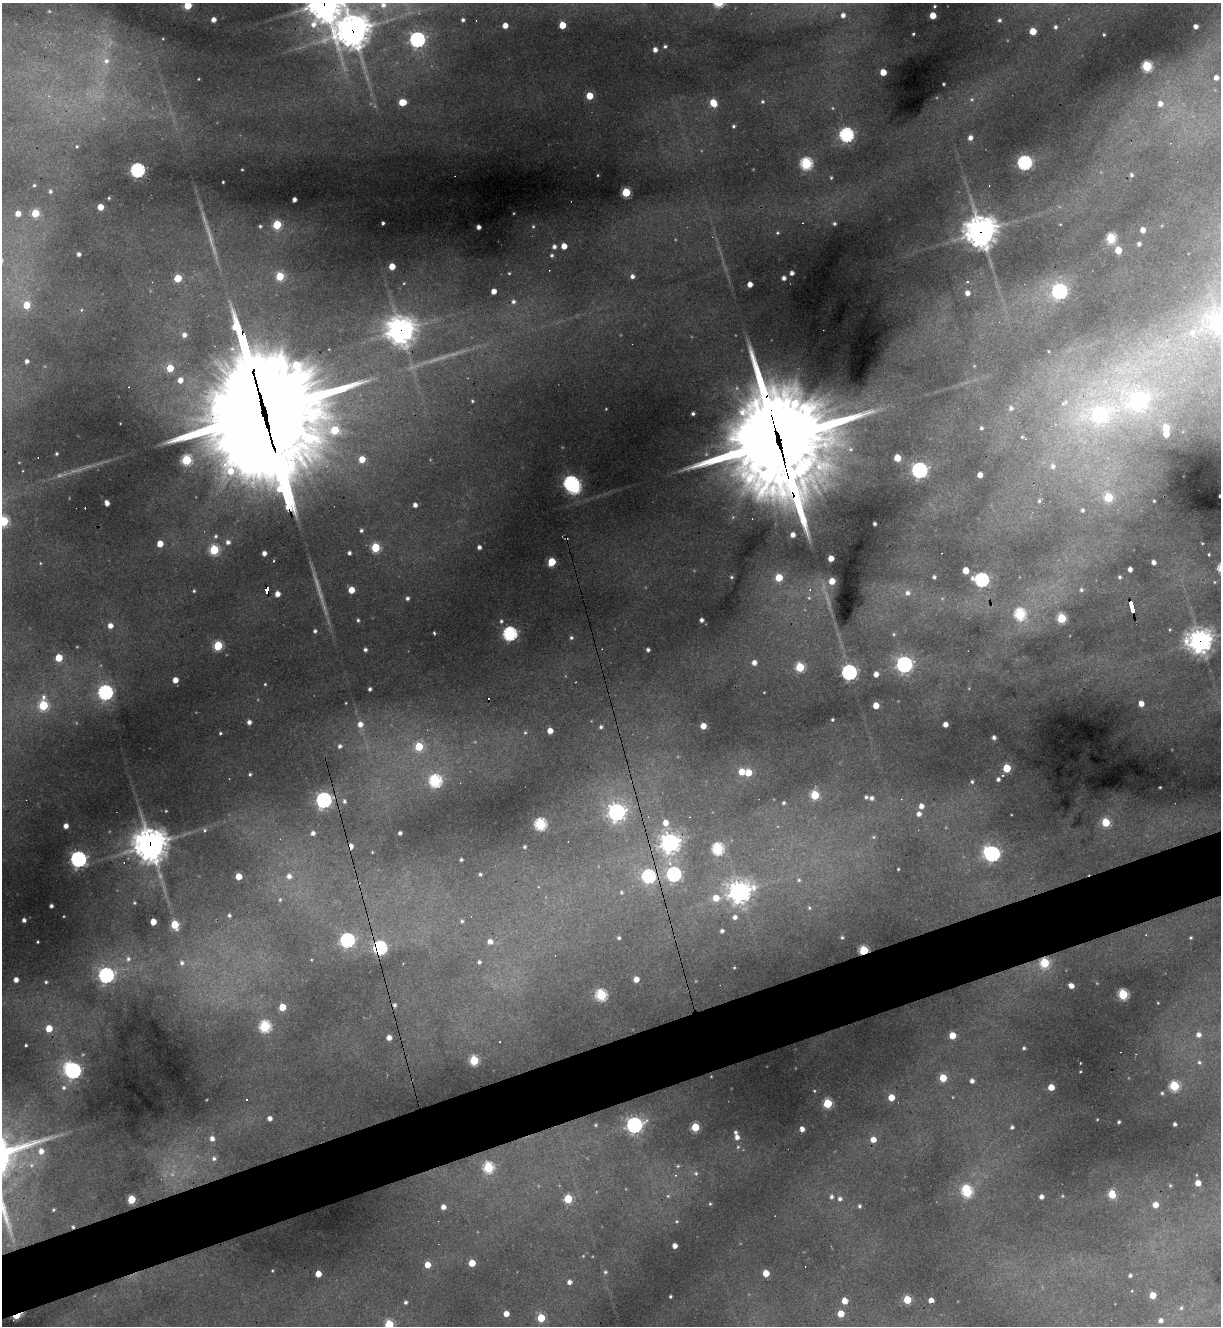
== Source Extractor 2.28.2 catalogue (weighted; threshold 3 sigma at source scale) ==
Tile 7 of 4 x 4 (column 3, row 2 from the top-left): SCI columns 2703-3921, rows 2651-3974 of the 5283 x 5299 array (HDU 1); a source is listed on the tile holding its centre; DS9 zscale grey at full resolution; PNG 1223 x 1328 px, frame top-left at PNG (2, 3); no overlay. Shown black and unused: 5% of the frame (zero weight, under 3 of 4 exposures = <1% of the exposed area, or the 3 px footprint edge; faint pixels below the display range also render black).
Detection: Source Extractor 2.28.2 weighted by HDU 2 'WHT'; one run over the whole footprint, this tile lists its part. Background 0.287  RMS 0.011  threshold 0.0512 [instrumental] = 3 sigma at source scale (4.5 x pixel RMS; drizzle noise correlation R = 1.50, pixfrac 1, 0.05/0.05 arcsec/px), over >= 5 px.
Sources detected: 368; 7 too faint to see at this stretch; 3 inside a brighter object's white glare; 14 cosmic-ray / hot-pixel residue — not listed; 1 inside a brighter listed object's ellipse — not listed separately; the other 343 listed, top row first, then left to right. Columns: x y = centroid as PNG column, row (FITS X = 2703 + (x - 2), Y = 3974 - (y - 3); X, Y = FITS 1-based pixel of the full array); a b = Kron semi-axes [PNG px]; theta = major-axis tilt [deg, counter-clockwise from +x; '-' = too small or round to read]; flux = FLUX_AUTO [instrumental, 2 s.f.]
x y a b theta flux
324 3 14 13 - 2000
188 5 5 5 - 36
383 5 9 8 - 8.2
934 6 3 3 - 1.5
843 15 4 4 - 5.3
933 15 5 4 - 18
213 20 4 4 - 6.5
463 20 3 3 - 2.6
999 20 5 4 - 2.9
505 25 4 4 - 11
562 25 5 5 - 24
1195 26 4 4 - 5.3
1055 27 5 4 - 2.9
352 31 13 12 - 1700
1033 31 5 5 - 22
913 34 3 2 - 1.4
1104 34 3 2 - 1.3
417 39 6 6 - 340
665 46 4 4 - 2.1
655 50 4 4 - 6
106 61 10 10 - 11
1147 66 5 5 - 91
883 72 5 4 - 18
1216 78 5 4 - 6.2
198 79 4 3 - 0.9
943 84 3 2 - 1.4
590 96 5 5 - 26
402 102 6 5 - 26
762 102 5 5 - 2
713 103 7 5 -60 24
1160 104 7 7 - 8.2
734 126 4 4 - 2
846 135 6 6 - 230
970 138 6 5 - 7.1
77 146 4 3 - 1.2
806 163 6 6 - 150
1024 163 6 6 - 250
137 170 6 6 - 260
242 170 3 2 - 0.89
598 175 3 2 - 0.83
1131 175 4 4 - 2.1
831 178 4 4 - 1.3
223 182 3 3 - 1.2
34 185 3 3 - 1.3
50 191 4 4 - 2.3
626 192 5 5 - 63
109 198 4 4 - 1.2
294 200 4 4 - 5.1
100 207 5 5 - 15
18 213 4 4 - 9.2
35 213 5 5 - 34
383 223 4 3 - 2.5
835 224 4 4 - 2
277 225 5 5 - 50
260 226 4 4 - 1.7
533 226 4 4 - 1.4
479 227 4 4 - 5.8
1143 230 4 4 - 8.1
981 231 11 10 - 1700
777 233 5 4 - 1.5
1111 238 5 5 - 75
1139 244 4 4 - 3.2
564 246 5 4 - 12
554 247 5 4 - 3.9
1118 250 5 5 - 26
79 254 4 4 - 3.7
552 255 5 4 - 2.1
392 266 5 4 - 19
509 273 4 4 - 1.2
792 273 4 4 - 4.7
280 276 5 5 - 41
632 276 5 5 - 4.4
178 278 5 5 - 28
784 278 4 4 - 4.9
404 283 4 3 - 1
750 284 4 4 - 9.2
494 291 4 4 - 9.4
1059 291 7 7 - 310
967 293 5 5 - 6.7
513 302 6 6 - 3.4
26 305 5 5 - 20
81 310 5 3 - 0.98
1220 323 9 8 - 570
400 330 11 10 - 1300
1192 332 10 8 76 9.2
184 335 6 5 - 5.5
1048 351 5 3 - 1.1
27 361 4 4 - 4.2
170 368 5 5 - 27
180 380 6 6 - 8.7
1139 400 10 8 3 380
472 401 5 4 - 1.8
1063 403 8 6 38 4.2
1011 408 7 7 - 4.5
693 413 3 3 - 2.5
264 415 103 35 -76 35000
1100 415 13 9 16 230
981 428 5 5 - 2.7
1166 428 5 5 - 29
1022 437 5 4 - 1.6
779 443 64 33 -76 18000
56 454 3 3 - 1.7
897 458 5 5 - 27
362 459 5 5 - 16
186 460 5 5 - 82
1053 466 7 7 - 5.9
919 470 7 7 - 280
980 475 4 4 - 9.4
571 483 7 6 - 280
1220 496 3 3 - 1.5
1108 497 5 5 - 46
1039 501 7 5 -76 3.1
1154 501 3 2 - 1
107 503 5 4 - 7.2
415 505 4 4 - 6
1082 510 5 5 - 2.6
4 521 6 5 - 75
874 524 3 3 - 2.7
361 530 4 4 - 2.6
793 535 4 4 - 6.4
216 536 6 5 - 2.3
228 542 6 6 - 4.6
1202 543 4 2 - 0.85
160 544 5 4 - 16
375 547 5 5 - 59
479 547 4 4 - 4.5
214 550 5 5 - 81
264 553 4 4 - 6.3
349 553 4 3 - 3.1
1209 554 3 2 - 1.1
831 558 4 4 - 12
552 562 5 5 - 42
1153 562 4 4 - 5.1
40 563 5 3 - 0.96
1130 569 4 4 - 5.7
966 570 5 4 - 20
731 577 4 3 - 1.4
779 577 5 5 - 31
934 577 4 3 - 2.4
1120 577 4 4 - 2.3
981 580 7 6 - 220
832 581 5 4 - 16
267 590 6 3 -88 38
351 590 5 4 - 17
1081 590 6 5 - 2.4
194 591 4 3 - 1.6
907 593 7 6 - 5
277 594 5 4 - 9.1
407 598 4 4 - 3.1
1132 606 12 3 -75 100
1020 614 6 6 - 110
1062 618 5 5 - 65
358 620 4 4 - 1.8
701 620 4 3 - 3.9
501 621 4 4 - 1.9
110 626 5 5 - 8.3
315 631 4 4 - 2.7
434 633 4 2 - 1.7
510 634 6 6 - 250
894 634 5 3 - 1.3
571 638 5 5 - 2
1200 641 9 9 - 830
218 646 5 5 - 69
365 650 4 4 - 3.1
648 650 4 3 - 3.1
59 658 5 5 - 29
754 663 4 4 - 6.9
904 664 7 6 - 390
800 667 5 5 - 61
849 672 6 6 - 370
876 674 4 4 - 7.3
175 680 5 4 - 11
265 684 4 4 - 1.2
370 689 4 3 - 2.9
105 692 6 6 - 280
346 703 3 2 - 0.72
1141 704 4 4 - 9.3
43 705 7 5 87 75
876 705 5 4 - 16
832 720 3 3 - 1.7
249 722 5 5 - 5.2
360 724 6 6 - 7.7
945 724 4 4 - 7.6
703 726 5 4 - 14
601 727 4 4 - 2.4
550 731 4 4 - 11
525 732 4 4 - 1.4
221 733 4 3 - 1.4
994 738 4 3 - 4.4
340 746 4 4 - 2.9
419 746 5 5 - 45
1007 768 5 5 - 38
742 772 6 5 - 17
748 772 5 5 - 23
250 774 4 4 - 1.9
998 779 4 3 - 2.9
435 781 6 6 - 160
972 782 4 3 - 2
1160 787 3 2 - 1
815 795 5 5 - 54
866 797 4 4 - 2.5
871 798 5 5 - 4
324 800 6 6 - 340
344 801 5 4 - 2.4
784 803 4 4 - 2
921 806 5 5 - 7.1
166 811 4 3 - 1
616 812 7 7 - 510
919 814 6 5 - 5.7
1106 822 5 5 - 39
665 823 6 6 - 10
540 824 6 6 - 130
66 826 4 4 - 6.8
204 830 7 5 -16 2.8
313 833 4 4 - 4.5
400 833 4 3 - 3.4
873 837 6 5 - 1.8
670 843 8 7 - 620
150 845 12 12 - 1800
350 846 4 4 - 10
525 847 4 4 - 2
718 849 6 6 - 130
372 852 3 2 - 0.75
992 854 7 6 - 310
78 859 6 6 - 400
461 860 3 3 - 1.9
898 869 3 2 - 1
480 874 3 3 - 1.8
674 874 6 6 - 240
239 876 5 5 - 19
289 876 6 5 - 5.5
648 876 6 6 - 170
799 880 6 5 - 2.3
621 892 6 5 - 2.2
739 892 9 8 - 850
716 898 7 6 - 15
280 900 5 4 - 1.3
51 906 3 3 - 2.6
809 908 6 5 - 2
229 915 4 3 - 2
735 917 5 5 - 4.9
24 920 4 4 - 3.7
462 921 5 5 - 2.3
153 922 5 4 - 14
175 925 6 5 - 39
722 931 4 3 - 3.1
842 937 5 4 - 1.9
619 938 3 3 - 2.3
1191 938 4 3 - 1.4
347 940 6 6 - 240
38 942 3 2 - 1.1
490 942 7 6 - 7.3
380 948 6 6 - 200
864 950 5 5 - 77
128 959 7 6 - 3.7
479 962 5 5 - 2.6
182 963 7 6 - 4.3
1044 963 6 5 - 69
734 968 4 2 - 0.89
106 975 7 6 - 300
636 979 4 4 - 10
16 980 4 4 - 6.5
46 982 4 3 - 1.7
1071 986 5 4 - 8.2
1123 994 5 5 - 95
601 995 6 5 - 110
1158 1003 3 2 - 0.79
282 1007 5 5 - 25
265 1026 6 6 - 120
49 1028 5 5 - 23
952 1035 5 5 - 21
1198 1035 6 6 - 5.9
389 1038 4 4 - 8
26 1045 3 3 - 1.5
1024 1048 4 3 - 2
474 1060 5 5 - 70
1199 1062 5 5 - 2
72 1070 9 7 -40 420
943 1078 5 5 - 30
972 1081 4 4 - 4.8
1174 1086 5 5 - 80
1051 1087 5 5 - 17
64 1088 6 6 - 3.4
1162 1093 4 4 - 1.6
891 1097 5 5 - 20
953 1097 4 3 - 0.84
828 1103 5 5 - 57
270 1118 5 4 - 5.3
1119 1122 3 3 - 1.9
1175 1124 3 3 - 2.7
596 1125 4 4 - 1.2
634 1125 7 6 - 390
695 1127 5 5 - 53
1012 1127 4 4 - 2.6
802 1129 4 4 - 8.6
736 1132 4 3 - 2.2
737 1137 5 4 - 6.2
212 1139 6 5 - 6.4
873 1140 5 5 - 11
738 1147 5 4 - 1.4
41 1151 8 7 - 10
214 1158 6 6 - 3.5
678 1166 5 4 - 1.8
488 1167 6 5 - 100
696 1173 6 6 - 2.6
1198 1183 4 4 - 12
1170 1185 5 4 - 1.3
967 1191 8 6 -70 110
1112 1194 5 5 - 47
668 1196 5 5 - 1.9
831 1197 5 5 - 3.5
1041 1197 4 4 - 4.8
131 1199 5 5 - 45
568 1199 5 5 - 57
840 1199 6 5 - 3.7
710 1204 4 4 - 1.4
1155 1205 5 5 - 11
859 1206 5 4 - 2.3
443 1207 5 5 - 7.1
53 1210 5 4 - 1.6
677 1221 5 4 - 1.4
73 1227 5 4 - 1.9
675 1246 4 4 - 7.8
472 1263 5 4 - 25
427 1265 5 4 - 17
605 1272 5 4 - 1.7
766 1273 5 4 - 22
318 1274 5 4 - 15
1130 1275 4 4 - 2.4
569 1282 4 4 - 5.4
1153 1295 5 4 - 18
670 1296 3 3 - 1.6
907 1300 5 5 - 42
931 1300 4 4 - 8.6
845 1301 5 4 - 19
405 1302 4 4 - 2.4
1181 1308 4 4 - 1.8
506 1314 4 4 - 11
841 1314 5 5 - 19
17 1316 7 3 24 50
541 1318 5 5 - 37
1161 1321 5 4 - 4.7
389 1324 5 5 - 57
Overlapping masked pixels (flux is a lower limit): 16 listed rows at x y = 324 3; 352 31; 981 231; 400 330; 264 415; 779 443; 267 590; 1132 606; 1200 641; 150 845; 350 846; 380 948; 864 950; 1044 963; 73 1227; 17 1316
Isophote crosses this tile's border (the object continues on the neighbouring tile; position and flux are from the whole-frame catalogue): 7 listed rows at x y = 324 3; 188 5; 383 5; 1220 323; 1220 496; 4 521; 389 1324